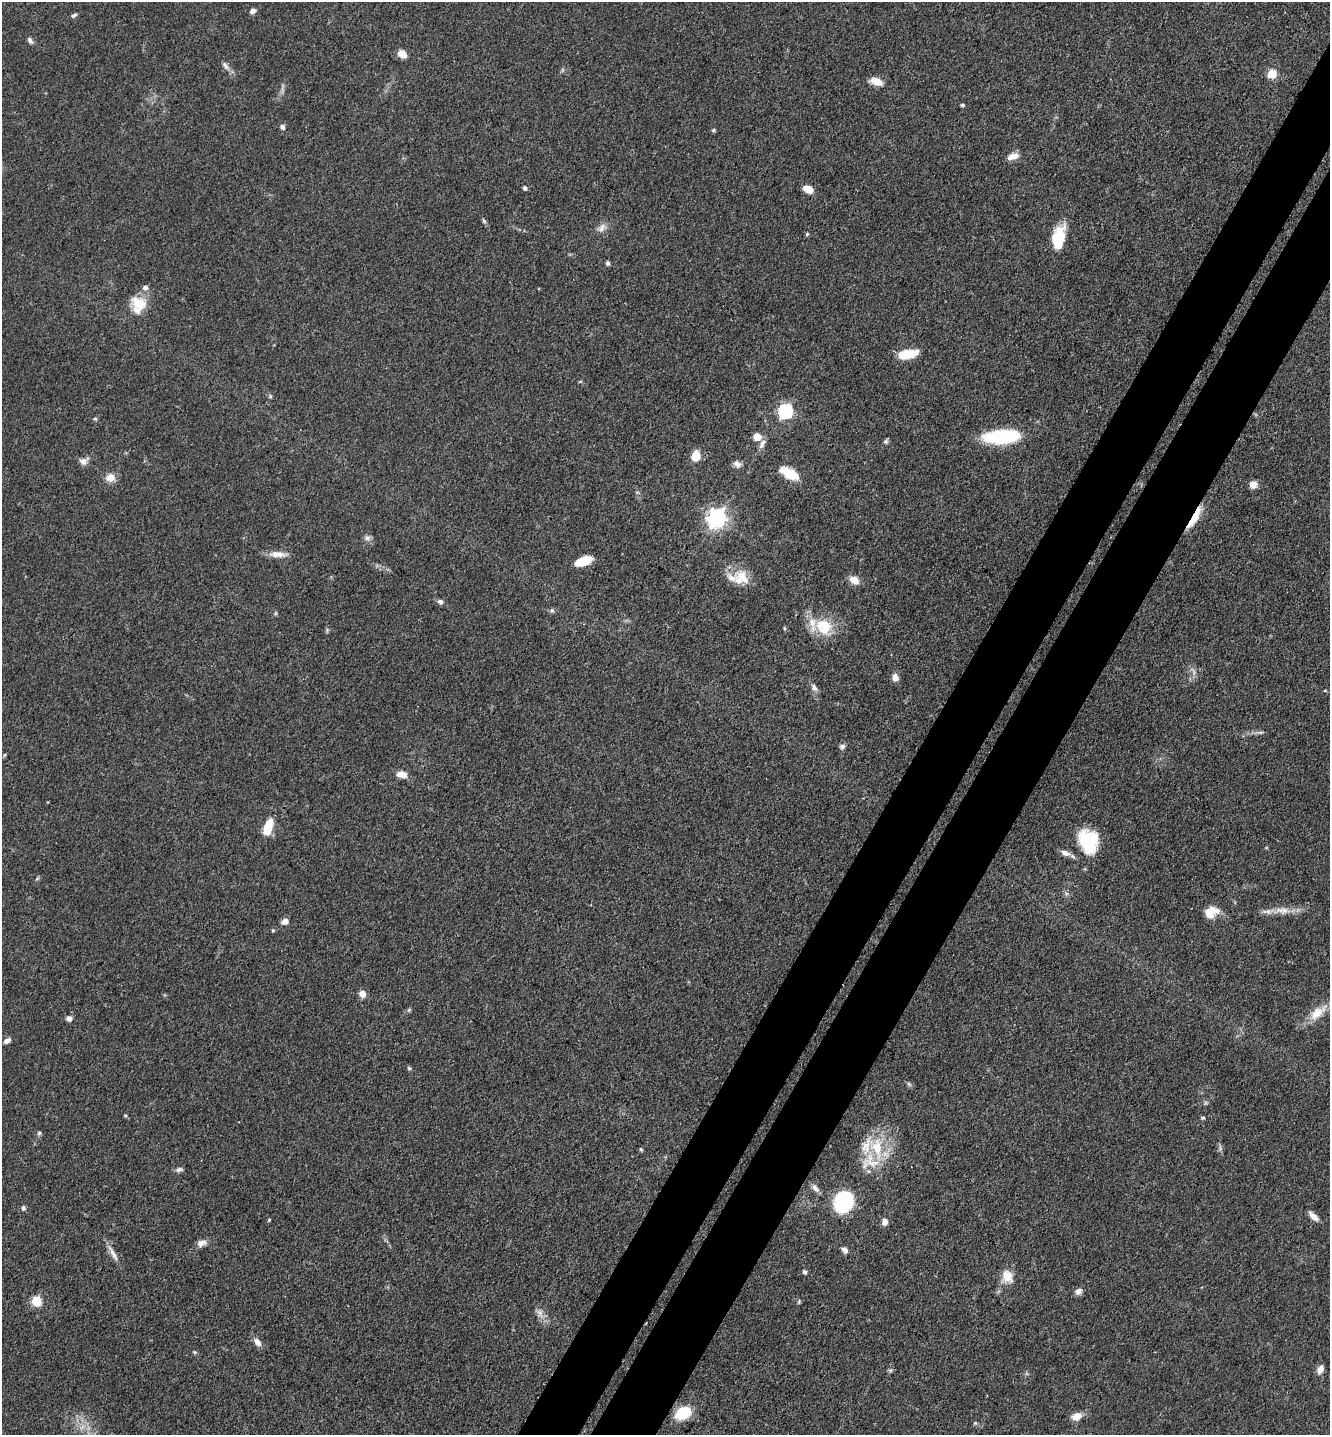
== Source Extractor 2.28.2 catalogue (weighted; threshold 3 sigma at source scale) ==
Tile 10 of 4 x 4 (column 2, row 3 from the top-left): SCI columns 1565-2892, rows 1524-2956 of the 5922 x 5914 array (HDU 1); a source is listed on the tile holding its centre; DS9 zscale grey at full resolution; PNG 1332 x 1437 px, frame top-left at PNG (2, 2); no overlay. Shown black and unused: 8% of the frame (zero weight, under 3 of 4 exposures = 9% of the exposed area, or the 3 px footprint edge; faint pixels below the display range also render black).
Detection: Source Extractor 2.28.2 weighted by HDU 2 'WHT'; one run over the whole footprint, this tile lists its part. Background 0.0683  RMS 0.0039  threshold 0.0176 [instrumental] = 3 sigma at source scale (4.5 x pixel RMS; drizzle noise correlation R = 1.50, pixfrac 1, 0.05/0.05 arcsec/px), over >= 5 px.
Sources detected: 103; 7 inside a brighter listed object's ellipse — not listed separately; the other 96 listed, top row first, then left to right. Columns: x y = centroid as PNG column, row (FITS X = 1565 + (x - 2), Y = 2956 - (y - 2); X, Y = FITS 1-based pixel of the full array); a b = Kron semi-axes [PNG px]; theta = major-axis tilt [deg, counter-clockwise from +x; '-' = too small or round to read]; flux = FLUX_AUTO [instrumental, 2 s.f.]
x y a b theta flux
252 11 7 5 31 1.5
74 15 8 5 30 0.84
30 40 9 5 -55 1.3
402 54 10 7 -38 3.6
226 66 12 6 -55 1.8
1272 74 5 5 - 18
876 82 15 8 -19 4.3
962 105 5 4 - 0.58
282 127 6 5 - 1.2
713 130 6 4 22 0.58
1012 156 15 8 18 3.1
525 188 5 4 - 1.2
809 189 10 6 -31 4.9
484 221 8 5 -60 0.73
602 228 13 8 51 2.4
807 234 5 4 - 0.51
1058 238 24 12 78 14
608 263 6 5 - 0.83
145 288 8 6 -18 1.3
139 304 21 15 -30 8.3
908 354 21 9 11 9.2
270 396 6 5 - 0.6
785 411 6 6 - 78
95 419 6 4 0 0.47
1002 436 35 13 4 30
757 437 8 8 - 3.8
886 441 7 5 51 0.85
762 444 15 7 66 2.1
696 456 8 7 - 9.5
83 461 12 9 12 2.2
737 464 10 8 -43 1.7
789 473 15 9 -34 10
110 478 13 11 6 3.4
1253 485 8 7 - 2.9
717 518 7 7 - 210
1194 518 29 6 60 8.7
367 538 9 6 15 1.3
278 554 24 8 -2 3.8
583 561 16 7 21 10
742 577 25 14 -47 7.8
854 580 11 8 -35 4.1
440 602 7 6 - 1.2
552 610 6 5 - 0.79
824 626 22 18 -44 14
784 628 5 4 - 0.48
1194 672 9 4 -71 1.1
895 677 9 7 -74 2.5
814 688 10 6 -58 1.8
1325 690 5 3 - 0.38
1260 732 8 4 9 0.86
842 747 7 6 - 1.2
4 755 6 4 70 0.41
402 774 14 8 -12 3.2
268 828 19 9 74 8.5
1089 841 27 21 -70 20
1065 853 12 7 -20 2.4
37 879 6 4 20 0.53
1284 910 13 11 -9 3.5
1268 911 21 6 7 2.9
1210 912 14 11 53 6.5
285 921 7 6 - 2.1
362 994 8 7 - 2.8
409 1010 6 4 44 0.56
1317 1013 30 13 40 8.4
69 1018 7 7 - 1.5
7 1040 9 6 32 1.6
409 1068 5 5 - 0.63
909 1084 7 4 -44 0.72
125 1115 5 3 - 0.38
1203 1118 5 4 - 0.65
39 1133 5 5 - 0.67
877 1148 33 16 -79 16
641 1149 5 4 - 0.46
179 1169 10 5 13 1.2
815 1188 12 6 -48 1.9
843 1202 14 12 66 48
23 1208 6 5 - 0.89
1314 1216 13 6 -40 2.7
269 1220 5 3 - 0.41
885 1222 7 6 - 2.4
201 1243 11 8 19 2.4
845 1250 7 5 -43 1.8
113 1254 26 6 -61 3.1
804 1272 5 4 - 0.83
1007 1276 18 14 -67 5.4
1078 1291 9 8 - 1.7
36 1301 6 5 - 21
540 1312 10 7 -49 2
257 1342 12 7 -51 2.3
195 1352 6 5 - 0.51
1320 1369 11 6 63 2.4
890 1370 6 5 - 0.73
683 1413 14 10 27 15
1076 1416 12 9 23 3.8
975 1423 5 5 - 0.56
82 1427 8 5 45 1.5
Overlapping masked pixels (flux is a lower limit): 1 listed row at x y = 1194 518